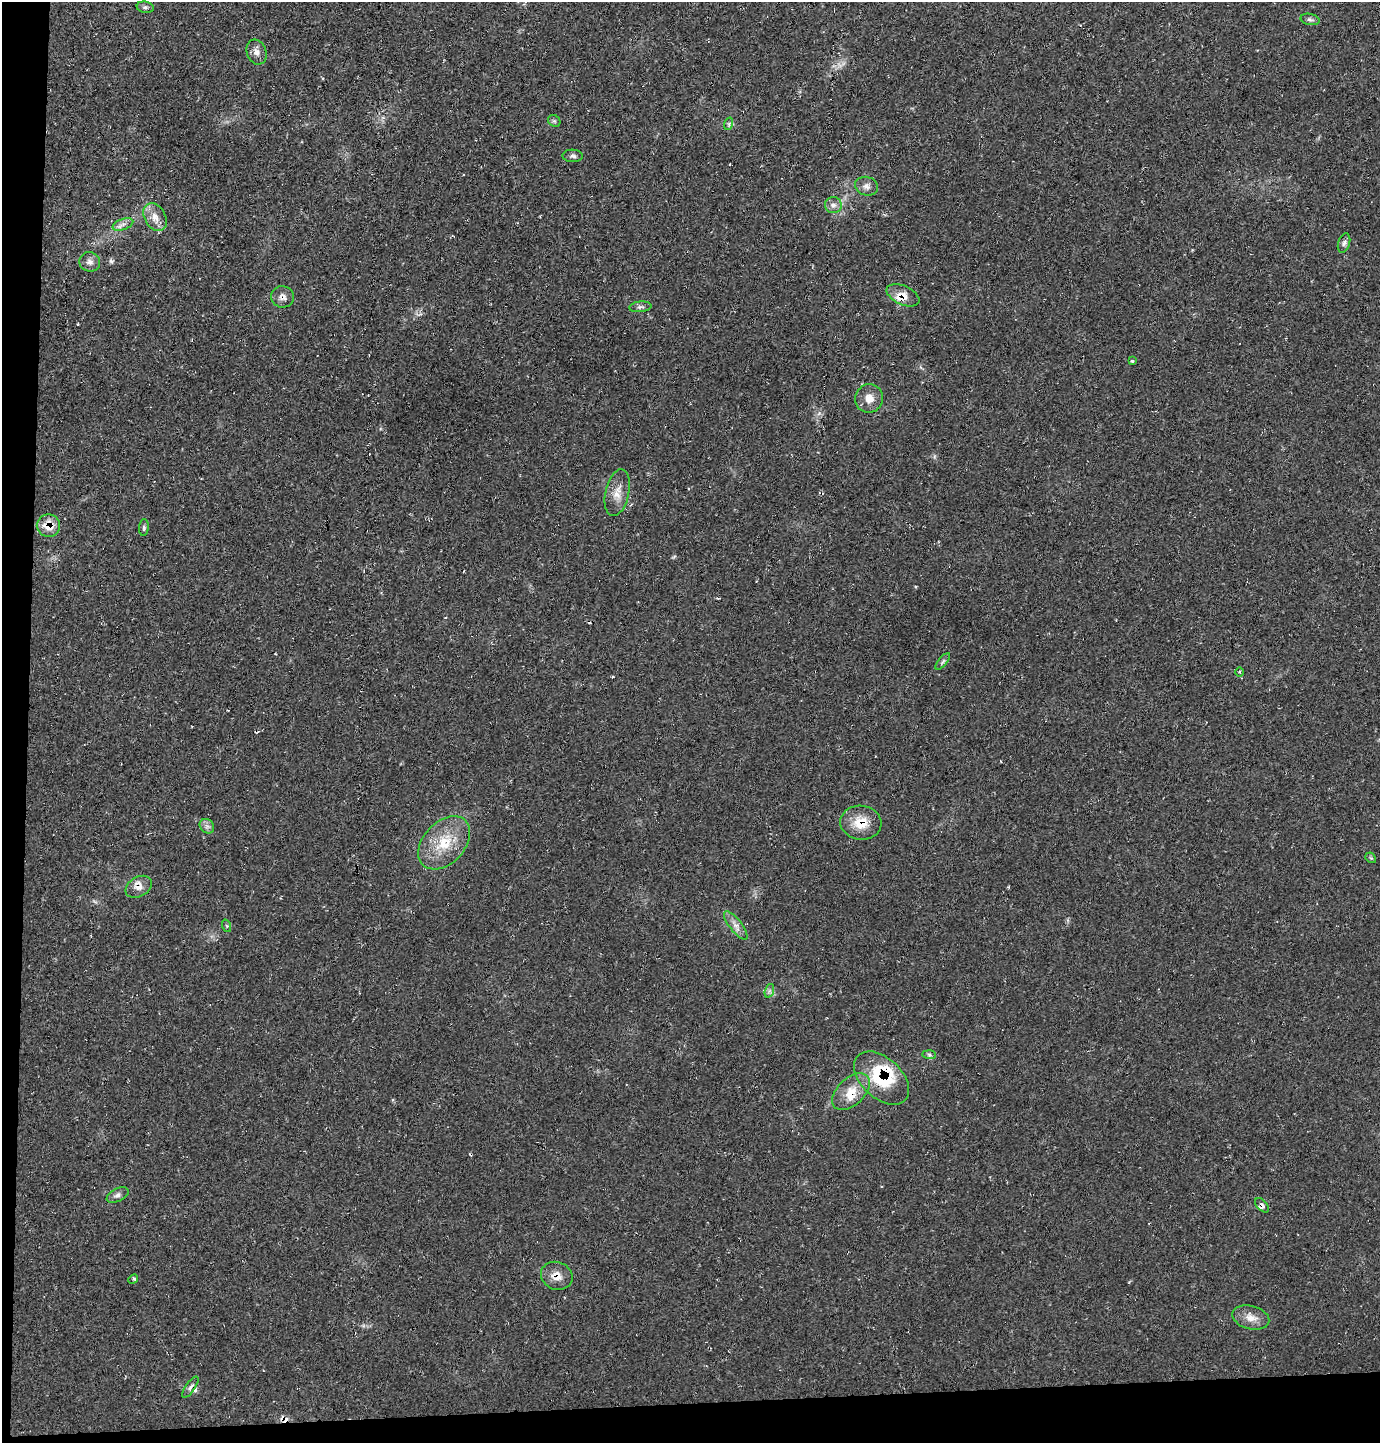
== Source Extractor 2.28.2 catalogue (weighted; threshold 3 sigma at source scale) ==
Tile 7 of 3 x 3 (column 1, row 3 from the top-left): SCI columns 93-1470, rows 1-1441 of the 4309 x 4326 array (HDU 1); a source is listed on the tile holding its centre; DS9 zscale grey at full resolution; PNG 1382 x 1445 px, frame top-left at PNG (2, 2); each listed source drawn as its Kron ellipse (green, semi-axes under 4 px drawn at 4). Shown black and unused: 5% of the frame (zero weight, under 2 of 3 exposures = <1% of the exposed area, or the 3 px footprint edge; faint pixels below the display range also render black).
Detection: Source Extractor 2.28.2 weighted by HDU 2 'WHT'; one run over the whole footprint, this tile lists its part. Background 0.0209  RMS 0.0061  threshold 0.0273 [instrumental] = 3 sigma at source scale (4.5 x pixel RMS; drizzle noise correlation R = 1.50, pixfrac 1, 0.05/0.05 arcsec/px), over >= 5 px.
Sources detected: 48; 5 cosmic-ray / hot-pixel residue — neither listed nor drawn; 4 inside a brighter listed object's ellipse — not listed separately; the other 39 listed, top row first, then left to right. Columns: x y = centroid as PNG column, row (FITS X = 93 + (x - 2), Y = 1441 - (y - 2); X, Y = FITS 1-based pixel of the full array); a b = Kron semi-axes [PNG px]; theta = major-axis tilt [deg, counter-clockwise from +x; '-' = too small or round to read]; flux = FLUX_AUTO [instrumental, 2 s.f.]
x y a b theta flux
145 7 8 5 -9 1.5
1310 19 9 5 -13 1.5
257 52 13 9 -70 3.6
554 121 7 5 -44 1.2
728 124 6 4 70 1
573 156 10 6 -1 1.6
866 186 11 9 -14 3.3
833 205 8 8 - 2.8
155 217 15 10 -60 6.1
123 224 11 5 19 2.6
1344 243 10 6 74 1.9
90 262 10 9 - 3
903 295 17 9 -24 6.1
282 297 11 10 - 3.7
640 307 11 5 6 1.7
1132 360 3 3 - 1
869 398 14 13 - 6.4
617 493 24 11 77 8
48 526 12 11 - 10
144 527 8 4 86 1.2
943 661 10 4 50 1.3
1239 672 5 3 - 0.59
861 823 20 17 -7 13
207 826 8 6 -44 2.1
444 843 31 21 47 23
1371 858 6 4 -43 0.82
139 887 14 9 31 5
736 925 17 6 -52 4.1
227 926 6 4 -71 0.86
769 991 7 4 72 1.4
929 1055 7 4 -2 1.4
882 1078 32 20 -43 28
851 1092 22 13 43 12
118 1195 12 6 26 2.4
1262 1205 9 5 -47 1.6
557 1276 16 13 -21 6.9
133 1279 5 4 - 0.85
1251 1318 19 11 -15 6.7
190 1387 12 4 55 2.3
Overlapping masked pixels (flux is a lower limit): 10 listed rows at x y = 903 295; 282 297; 48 526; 861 823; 139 887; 882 1078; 851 1092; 1262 1205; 557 1276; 190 1387
Unlisted compact peaks at least as high as the median listed source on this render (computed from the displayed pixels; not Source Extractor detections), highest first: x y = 111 261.